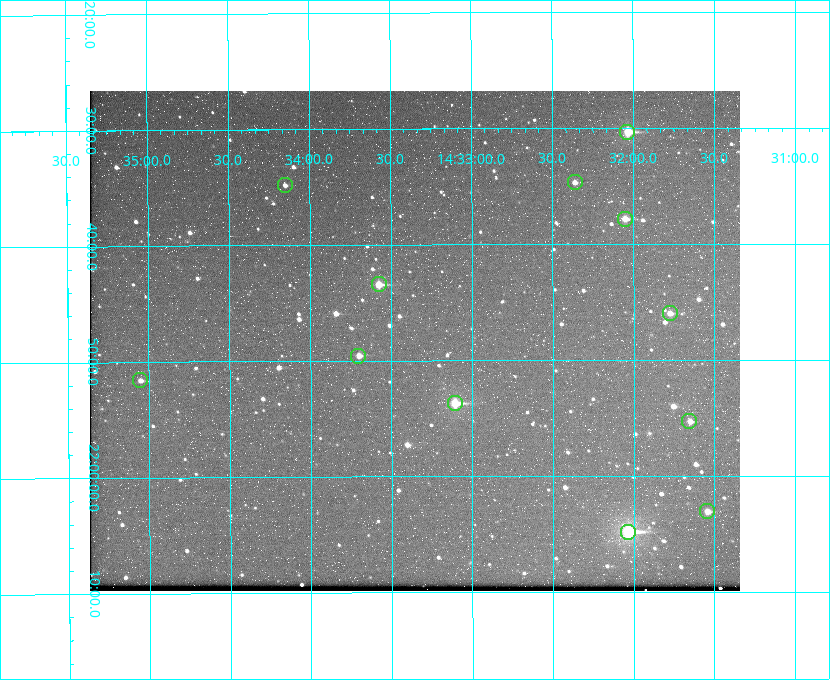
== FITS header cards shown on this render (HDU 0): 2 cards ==
NAXIS1  =                  650 / Width of table row in bytes
NAXIS2  =                  500 / Number of rows in table

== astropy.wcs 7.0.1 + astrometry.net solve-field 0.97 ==
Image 650 x 500 px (HDU 0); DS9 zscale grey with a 90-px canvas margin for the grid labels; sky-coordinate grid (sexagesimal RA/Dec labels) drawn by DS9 from the SOLVED WCS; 12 Tycho-2 reference stars matched to detected sources circled (green)
Header WCS: none
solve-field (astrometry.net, Tycho-2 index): SOLVED blind (the file carries no WCS)
Solved WCS: RA---TAN-SIP/DEC--TAN-SIP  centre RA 14:33:21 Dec +21:48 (218.34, +21.80 deg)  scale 5.17 arcsec/px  FOV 56.0' x 43.1'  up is -180 deg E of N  parity flipped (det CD > 0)
(file carries no celestial WCS; the grid is the blind solution)
Tycho-2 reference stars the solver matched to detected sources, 12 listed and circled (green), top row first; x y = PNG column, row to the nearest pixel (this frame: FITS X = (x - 90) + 1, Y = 500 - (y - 91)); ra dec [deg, ICRS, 3 dp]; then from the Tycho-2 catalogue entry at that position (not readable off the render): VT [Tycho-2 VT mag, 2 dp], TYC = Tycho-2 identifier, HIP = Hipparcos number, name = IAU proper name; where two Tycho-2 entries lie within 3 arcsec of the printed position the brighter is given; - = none
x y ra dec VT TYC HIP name
627 132 218.009 +21.506 9.86 1482-261-1 71070 -
575 182 218.091 +21.578 11.86 1482-488-1 - -
285 185 218.538 +21.580 12.32 1482-583-1 - -
625 219 218.013 +21.630 10.90 1482-192-1 - -
379 284 218.394 +21.724 10.38 1482-83-1 - -
670 313 217.944 +21.766 11.64 1482-281-1 - -
358 356 218.426 +21.826 11.53 1482-602-1 - -
140 380 218.763 +21.860 11.96 1483-381-1 - -
455 403 218.276 +21.895 9.80 1482-882-1 - -
689 421 217.914 +21.922 12.06 1482-114-1 - -
707 511 217.886 +22.051 11.56 1482-538-1 - -
628 532 218.009 +22.080 8.78 1482-606-1 71072 -